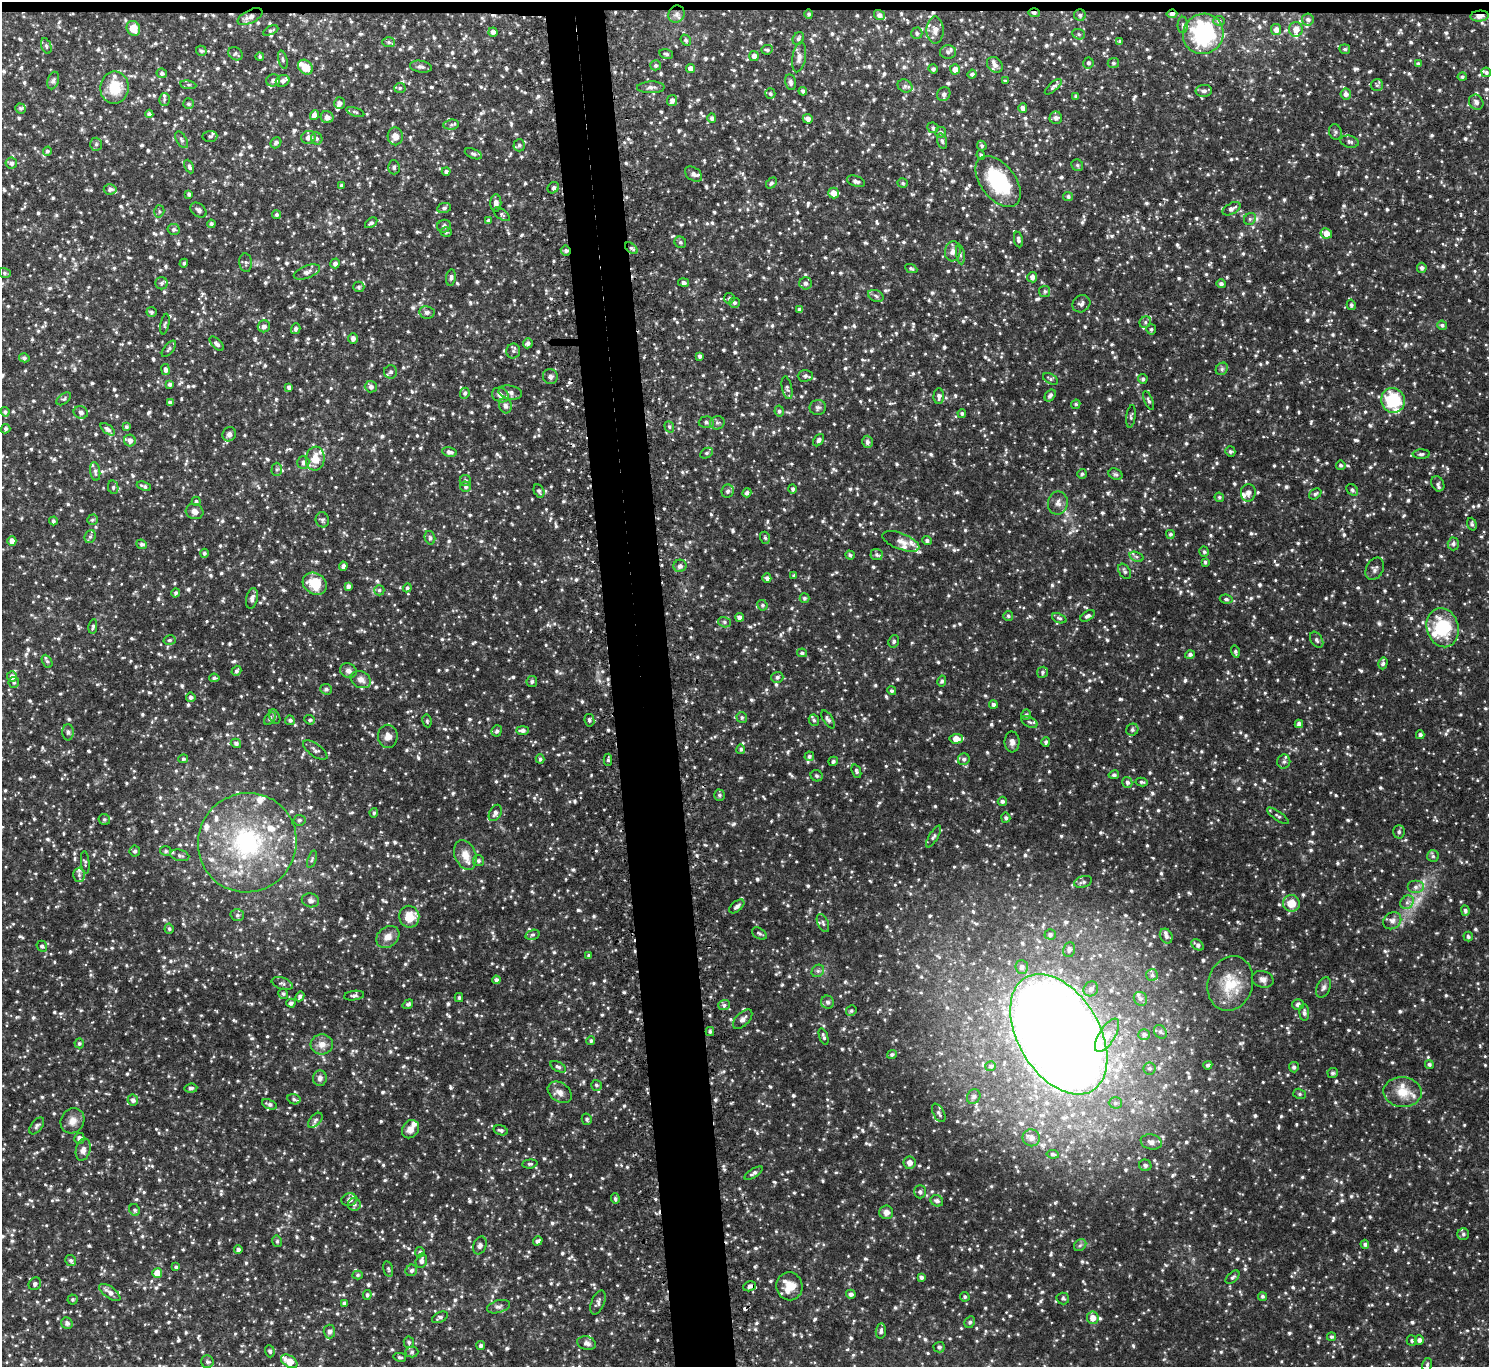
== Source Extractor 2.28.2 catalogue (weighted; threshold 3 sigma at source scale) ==
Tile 2 of 3 x 3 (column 2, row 1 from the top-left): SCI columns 1514-3000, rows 2864-4228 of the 4514 x 4444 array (HDU 1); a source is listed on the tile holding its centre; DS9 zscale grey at full resolution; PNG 1491 x 1369 px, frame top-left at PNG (2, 2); each listed source drawn as its Kron ellipse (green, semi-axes under 4 px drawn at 4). Shown black and unused: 5% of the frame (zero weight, under 2 of 3 exposures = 3% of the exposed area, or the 3 px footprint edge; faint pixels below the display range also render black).
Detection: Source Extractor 2.28.2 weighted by HDU 2 'WHT'; one run over the whole footprint, this tile lists its part. Background 0.137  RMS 0.015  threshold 0.0666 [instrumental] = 3 sigma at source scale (4.5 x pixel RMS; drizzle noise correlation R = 1.50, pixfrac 1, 0.05/0.05 arcsec/px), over >= 5 px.
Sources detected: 1775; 1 too faint to see at this stretch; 5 cosmic-ray / hot-pixel residue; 1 long thin detection or spike segment (spike, bleed or trail) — neither listed nor drawn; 58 inside a brighter listed object's ellipse — not listed separately; of the other 1710, all 500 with FLUX_AUTO >= 2.67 (the completeness limit of this list) listed and drawn (1210 fainter detections not listed), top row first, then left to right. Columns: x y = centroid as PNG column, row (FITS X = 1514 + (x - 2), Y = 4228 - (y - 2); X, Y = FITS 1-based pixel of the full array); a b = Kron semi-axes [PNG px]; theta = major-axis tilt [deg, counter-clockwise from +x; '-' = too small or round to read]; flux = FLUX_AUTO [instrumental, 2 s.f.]
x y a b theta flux
1034 13 6 4 -2 3.6
677 14 9 8 - 6.7
809 14 5 4 - 2.7
1172 14 5 4 - 5.1
879 15 5 5 - 5.4
1080 15 6 5 - 3.1
1480 16 9 5 5 10
250 17 13 6 26 9.8
1308 19 6 6 - 4
1219 21 5 5 - 2.9
1183 25 8 5 90 3.4
133 28 7 6 - 22
1276 29 5 5 - 7.1
1296 29 7 7 - 11
271 30 8 4 25 2.8
935 30 13 8 -89 9.6
493 32 4 4 - 4.9
917 33 6 5 - 3.2
1079 34 6 5 - 2.8
1203 34 20 20 - 130
798 38 6 5 - 3.8
686 40 6 5 - 2.7
1120 41 3 3 - 3.1
389 42 6 5 - 3.2
46 46 8 5 -69 2.8
1345 49 5 5 - 3
767 50 6 4 6 2.9
201 51 5 5 - 3.2
948 52 8 6 1 3.6
236 54 8 6 -33 3.2
666 54 7 4 -14 3.1
260 56 4 4 - 2.8
754 56 5 4 - 7.3
799 57 15 7 81 7.2
283 60 9 4 -76 2.9
1088 63 5 5 - 3
1113 63 5 5 - 2.8
1418 64 4 4 - 3.4
656 65 5 5 - 3.2
995 65 9 7 -44 5.1
305 67 8 6 -43 22
421 67 11 6 -9 5.1
690 68 4 4 - 8.5
933 69 5 4 - 3.5
955 69 5 5 - 9.7
1486 72 5 4 - 3.3
162 73 5 4 - 3.6
972 74 4 4 - 3.6
1462 77 4 4 - 2.9
53 80 9 5 74 3.9
273 80 7 6 - 4.7
283 81 7 5 24 5.4
1005 81 3 3 - 2.9
790 82 8 5 -78 4.9
188 85 8 4 -8 2.8
1377 85 6 6 - 2.9
905 86 8 6 -26 4.1
651 87 14 6 1 5.7
1053 87 10 4 42 3.6
115 88 16 14 82 36
400 88 6 5 - 2.7
803 91 4 4 - 3.9
1204 91 8 6 7 4.2
770 94 5 5 - 3.1
944 94 7 6 - 5.5
1346 94 5 5 - 6
1076 96 4 3 - 3.4
164 99 6 5 - 2.8
672 100 6 5 - 6
1476 102 8 6 -51 5.5
339 103 6 5 - 5.9
188 104 5 5 - 2.9
20 108 5 5 - 2.8
1023 108 5 4 - 6.3
355 112 9 4 -18 2.7
149 114 4 4 - 4.5
314 115 5 4 - 9.1
327 117 6 6 - 7.7
712 118 4 4 - 4.4
1056 118 6 6 - 5
808 119 5 5 - 7.2
451 125 8 5 6 3.2
933 128 5 5 - 3.2
941 132 5 5 - 3.7
1335 132 8 6 -76 3.3
210 136 7 5 4 3.2
395 136 9 7 -89 9.8
308 137 7 6 - 7.2
317 139 6 5 - 3.1
182 140 9 5 -60 3.6
942 141 8 5 -74 3.3
1350 142 9 6 -12 4.5
276 143 6 5 - 3.8
96 144 6 5 - 3
519 145 6 6 - 3.4
982 146 5 4 - 3
47 151 4 4 - 2.9
473 154 9 5 -21 3.9
981 155 5 4 - 3
11 163 5 5 - 4.5
1077 165 6 5 - 2.7
189 166 7 4 -65 4
394 167 7 5 -88 3.4
446 171 4 4 - 3.9
694 174 9 6 -35 4.9
856 181 9 5 -19 5.7
998 181 29 17 -52 110
771 183 6 4 48 2.9
903 183 5 4 - 2.7
341 185 3 3 - 2.8
553 188 6 5 - 3.2
110 189 6 5 - 4.4
833 193 5 5 - 12
189 194 4 3 - 3.4
1068 196 5 4 - 3.7
496 203 9 5 -90 7.3
444 208 7 5 10 3.1
1232 209 10 5 29 5.7
198 210 9 6 -40 5.1
159 211 6 5 - 2.9
502 214 9 5 -35 3.2
276 215 4 4 - 3.1
1250 219 6 5 - 3.3
488 221 4 4 - 2.8
371 223 7 4 34 2.8
211 224 4 4 - 3.5
444 226 7 6 - 3.9
174 229 6 5 - 3.8
446 232 5 5 - 2.9
1326 233 6 5 - 12
1018 239 8 4 -79 4.2
680 242 6 5 - 2.7
631 248 7 4 -39 3.3
566 251 5 4 - 3.7
953 251 10 8 83 7.7
960 254 10 4 -81 3.2
184 263 4 4 - 2.7
246 263 9 6 -85 3.8
335 263 5 4 - 5.1
911 268 6 4 -24 2.7
1422 268 5 5 - 4.4
307 272 14 6 20 7.4
5 273 6 5 - 2.7
1032 277 5 5 - 6.3
451 278 8 5 80 4.1
161 283 6 6 - 3.6
684 283 5 4 - 4
805 283 6 6 - 4.7
1221 284 4 4 - 4.4
359 287 6 5 - 2.8
1045 291 5 5 - 3
876 296 8 5 -23 3.7
729 298 5 5 - 2.8
735 303 5 5 - 3
1081 304 9 8 - 5.3
1351 305 5 4 - 3.5
799 309 4 4 - 3.9
151 312 5 5 - 2.8
427 312 7 6 - 4.5
1145 322 6 5 - 3
165 324 10 4 79 2.7
1442 325 5 5 - 3.4
264 326 6 6 - 5.8
296 329 5 4 - 3.3
1151 329 5 5 - 2.8
353 338 5 4 - 5.8
528 343 5 5 - 4.4
217 344 9 4 -44 4.9
169 349 10 4 50 3.4
513 351 7 7 - 3.4
700 356 4 3 - 3.6
24 358 5 4 - 3.4
165 369 5 4 - 4.9
1222 369 7 5 47 3.1
391 372 6 6 - 3.5
550 376 7 7 - 4.7
805 376 7 6 - 4.1
1050 379 8 5 -29 3
1143 379 5 4 - 2.8
170 384 4 4 - 3.4
289 387 4 4 - 4.4
371 387 6 6 - 5
787 388 11 5 -79 3.6
510 392 12 6 -12 7.2
465 393 5 4 - 3
500 395 8 7 - 6.3
1050 395 6 4 55 4.4
939 396 8 5 88 4.7
64 399 8 5 38 2.9
1148 400 10 4 -67 3.3
1393 400 12 12 - 74
170 403 4 4 - 4.8
1076 404 5 4 - 2.7
505 406 8 6 -74 5.7
818 407 8 7 - 4.1
779 411 5 4 - 3
5 412 4 4 - 2.9
81 412 7 6 - 5.2
962 413 4 4 - 2.9
1131 416 11 4 83 2.9
706 422 7 6 - 4.5
717 423 7 6 - 4.1
126 427 4 4 - 2.9
669 427 6 4 -69 2.9
6 429 5 4 - 2.9
108 429 8 4 -38 5
229 434 7 6 - 5.7
130 440 6 6 - 7.5
819 440 7 4 54 4.7
867 442 6 5 - 5
1230 451 5 5 - 3
449 452 7 5 -12 5.7
706 453 7 5 27 2.7
1421 454 8 4 1 3.3
315 459 12 9 82 19
303 462 6 6 - 6.2
1341 465 5 4 - 3.2
277 469 6 5 - 3.1
95 471 9 5 -81 4
1082 474 5 5 - 2.7
1115 474 7 5 -27 2.9
465 480 5 5 - 3.5
1438 484 8 6 -58 3.4
144 486 7 4 -22 3.7
113 487 7 5 -79 2.9
466 487 5 5 - 2.9
793 489 4 4 - 3.4
1352 490 6 5 - 2.8
539 491 7 5 -62 3.9
728 491 7 6 - 3.4
747 493 5 4 - 4
1248 493 9 7 81 5.5
1315 494 6 5 - 3
1219 497 5 4 - 2.8
196 501 4 4 - 2.7
1058 503 11 10 - 9
195 512 9 7 -16 7.7
92 520 5 5 - 2.8
322 520 7 6 - 3.5
53 521 4 4 - 3
1472 524 6 4 -71 2.8
1170 534 4 4 - 3.4
90 536 6 5 - 3.2
430 538 7 5 -76 2.9
765 538 6 5 - 2.7
927 540 5 4 - 3.5
12 541 4 4 - 9.7
901 541 19 8 -21 12
142 544 5 4 - 3.8
1453 544 6 5 - 4
1204 552 5 4 - 2.8
204 553 4 4 - 3.1
850 555 5 4 - 2.7
877 555 6 5 - 2.8
1136 557 7 4 -20 3
1205 562 4 3 - 2.7
343 566 4 4 - 5.1
680 566 6 6 - 5.4
1375 569 12 8 62 5.6
1125 571 8 5 -57 3.6
794 576 4 4 - 2.9
767 578 5 4 - 4.8
315 584 13 10 -35 36
348 586 4 4 - 4.9
407 588 4 4 - 3
379 590 5 5 - 3.1
175 593 5 4 - 3
252 598 10 6 76 5.7
804 598 5 4 - 3.2
1226 599 6 4 -9 2.7
762 605 5 5 - 2.8
1008 616 5 5 - 2.7
1088 616 8 4 31 4.2
740 617 4 4 - 6.5
1059 618 8 4 -22 3
724 622 6 5 - 3.3
93 626 7 4 80 3
1443 628 20 16 -74 83
170 640 6 5 - 2.9
1317 640 9 5 -58 4
894 641 6 5 - 3.2
1235 652 6 4 -75 3
802 653 5 4 - 3.1
1190 655 5 4 - 4
47 661 7 5 -62 2.8
1383 663 6 4 75 3.6
236 671 5 4 - 3.4
348 671 8 7 - 5.5
1043 672 5 5 - 2.8
12 677 5 5 - 7.6
777 677 6 5 - 4
214 678 5 4 - 2.9
361 680 10 8 -28 8.4
942 681 5 4 - 2.7
14 682 5 5 - 3.1
532 682 5 5 - 3.1
326 689 6 5 - 2.9
892 691 5 4 - 2.8
191 697 5 4 - 3.8
993 704 4 4 - 3.9
1026 715 5 5 - 2.9
275 717 8 5 -64 2.9
742 717 5 5 - 2.7
270 719 7 5 50 2.8
828 719 10 5 -58 4.5
290 720 5 4 - 3.5
310 720 5 4 - 2.9
589 720 6 5 - 3.6
814 720 6 5 - 2.9
427 721 6 4 -81 2.7
1030 722 8 5 -27 3.4
1299 724 4 4 - 5.2
522 730 6 4 0 5.3
1132 730 6 5 - 3.4
497 731 6 5 - 3.2
68 732 8 5 -90 3.9
1420 735 4 4 - 4
388 736 11 10 - 9.9
956 739 7 4 5 18
1012 742 10 7 -88 6.5
1046 742 5 4 - 3.5
236 743 5 4 - 3.9
741 749 5 4 - 2.8
315 750 14 6 -36 5.4
809 756 5 4 - 3.3
183 759 5 4 - 2.8
540 759 4 3 - 2.8
964 759 6 6 - 4
608 760 6 4 89 3
833 761 5 4 - 3.6
1284 762 7 6 - 4.2
856 771 7 4 -68 3
1114 775 5 4 - 3.4
817 776 6 5 - 3.6
1127 782 5 5 - 4.1
1142 782 6 3 -9 2.7
719 795 5 5 - 3.1
1002 801 5 4 - 3.6
374 813 5 4 - 2.7
495 813 9 5 63 5.2
1278 816 13 4 -34 3.2
1006 818 5 4 - 3.2
104 819 6 5 - 2.7
299 820 6 5 - 3.1
1399 832 7 5 88 3.1
933 837 12 4 59 4
247 843 50 49 - 240
135 851 5 5 - 3.3
166 851 5 5 - 2.9
180 855 10 5 -14 3.7
465 855 15 10 -69 18
1433 856 6 6 - 3.1
312 859 9 4 72 2.8
478 861 5 5 - 3.1
85 863 11 4 -85 2.7
79 875 7 6 - 3.5
1083 882 9 5 17 3.8
1415 887 8 6 0 5.8
310 900 8 7 - 5.9
1407 902 7 6 - 5.1
1291 903 8 8 - 20
737 906 9 5 41 5.4
1465 911 5 4 - 3.7
237 915 7 5 2 3.4
409 917 11 10 - 26
1392 921 9 8 - 7.6
823 923 10 5 -65 3.5
169 929 5 4 - 3
759 934 8 5 -31 3.1
1050 934 5 5 - 3.3
532 935 7 5 16 2.8
1166 936 7 6 - 5.9
1468 936 5 4 - 2.9
388 937 13 10 38 12
1198 945 7 5 -38 4.5
42 946 5 5 - 3.6
1069 950 7 6 - 4.5
589 956 3 3 - 2.8
1022 967 7 6 - 5.2
818 971 7 5 45 3.8
1152 975 6 6 - 3.6
1263 979 11 8 -15 7.4
496 980 4 4 - 3.7
1230 983 28 22 72 47
282 984 11 5 -18 3.8
1323 987 11 6 64 5.1
1091 989 8 7 - 6.1
283 994 5 4 - 3
300 996 5 4 - 5
354 996 10 4 7 3.5
459 998 4 4 - 2.8
1140 999 7 6 - 4.3
828 1002 7 6 - 4.6
291 1003 4 4 - 4.1
408 1004 6 4 35 2.8
1298 1004 6 5 - 4.3
724 1005 6 5 - 3.1
851 1011 5 5 - 2.8
1304 1013 8 5 -88 4.6
743 1019 12 6 44 5.9
710 1032 4 3 - 3
1160 1032 7 6 - 3.7
1059 1034 66 40 -59 3100
1144 1034 5 5 - 4
1107 1035 19 8 59 16
823 1036 8 4 -71 3.7
591 1041 4 4 - 2.7
79 1043 5 4 - 3
322 1044 11 10 - 11
892 1054 5 4 - 2.9
1429 1064 4 4 - 2.9
1208 1065 5 4 - 3.2
991 1066 5 5 - 2.8
558 1067 8 4 -29 3.7
1294 1067 5 5 - 3.8
1150 1068 6 6 - 3.3
1333 1073 5 5 - 3.4
320 1078 8 7 - 5.4
596 1085 5 5 - 3.1
191 1088 6 4 5 3.7
560 1092 13 9 -35 9.1
1403 1092 19 14 -4 25
1300 1094 6 5 - 2.9
974 1097 8 6 60 4.7
294 1099 6 5 - 3
133 1100 5 5 - 5.1
1115 1103 6 5 - 3.7
269 1104 8 4 -21 4.2
939 1113 10 5 -61 4.2
587 1119 5 5 - 3.1
315 1120 9 5 47 3.4
72 1121 13 11 55 12
37 1126 10 5 52 3.6
410 1129 10 8 56 9.3
501 1130 7 5 -18 3.9
79 1138 5 5 - 6.5
1031 1138 9 8 - 6.2
1151 1142 10 7 -12 7.3
83 1150 11 7 77 7.3
1053 1154 6 4 -7 2.7
909 1163 6 6 - 8.6
530 1164 7 4 5 2.8
1145 1165 6 5 - 3.9
754 1173 10 4 32 4.4
920 1192 6 6 - 3.3
615 1199 5 4 - 2.8
349 1200 8 6 15 6.2
937 1201 6 5 - 4.2
354 1204 6 6 - 3.8
135 1210 6 5 - 2.9
886 1212 7 6 - 6.8
1463 1234 6 5 - 3.3
277 1241 6 4 -77 2.7
538 1241 5 4 - 4.1
1365 1244 4 4 - 3.3
480 1245 9 6 69 5.2
1080 1245 7 5 42 3
238 1249 4 4 - 4.4
420 1252 5 5 - 3.1
71 1260 6 5 - 3.1
421 1261 7 5 74 6.4
176 1267 4 3 - 2.9
388 1269 8 4 -77 2.8
411 1270 6 5 - 3.7
157 1273 5 5 - 21
357 1275 5 4 - 2.7
921 1277 4 4 - 3.9
1233 1277 8 4 44 3.2
35 1284 7 6 - 3.6
750 1286 6 5 - 4.3
789 1286 14 13 - 26
110 1292 12 5 -35 8.6
851 1294 5 4 - 3.8
367 1295 5 4 - 3.1
1262 1296 4 4 - 2.9
965 1297 5 4 - 2.7
1063 1298 6 6 - 2.9
72 1299 5 5 - 2.7
344 1303 4 3 - 3.7
598 1303 13 6 68 4.8
498 1307 12 6 17 5.1
440 1317 8 5 26 3
1093 1318 6 6 - 11
970 1322 6 5 - 3.2
67 1323 6 5 - 4.6
329 1331 7 5 -88 4.9
881 1331 7 5 83 3.8
1331 1337 4 4 - 2.8
1419 1340 4 4 - 4.8
1412 1341 5 5 - 3
409 1342 6 5 - 3.3
586 1343 9 6 -15 5.4
481 1345 4 4 - 3.1
939 1347 5 5 - 3.5
270 1351 6 4 -70 2.7
412 1352 6 5 - 2.9
400 1357 6 4 -12 2.7
289 1361 9 5 -33 23
207 1362 6 6 - 3.9
1427 1365 6 5 - 2.7
Overlapping masked pixels (flux is a lower limit): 6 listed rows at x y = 1034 13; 1172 14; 1480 16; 250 17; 566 251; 1059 1034